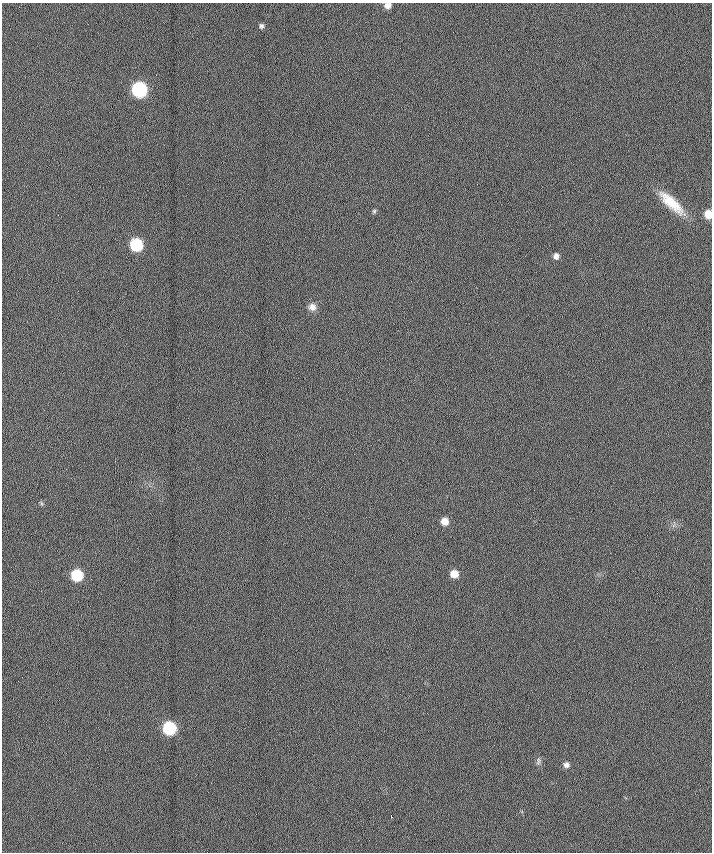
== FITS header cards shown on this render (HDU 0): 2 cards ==
NAXIS1  =                  710 /
NAXIS2  =                  850 /

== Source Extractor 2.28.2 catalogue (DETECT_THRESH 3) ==
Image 710 x 850 px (HDU 0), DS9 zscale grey, 1 PNG px = 1 image px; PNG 714 x 854 px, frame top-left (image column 1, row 850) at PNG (2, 3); no overlay
Background -0.041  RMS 10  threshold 30.4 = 3 sigma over >= 5 px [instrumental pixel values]
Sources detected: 17; all 17 listed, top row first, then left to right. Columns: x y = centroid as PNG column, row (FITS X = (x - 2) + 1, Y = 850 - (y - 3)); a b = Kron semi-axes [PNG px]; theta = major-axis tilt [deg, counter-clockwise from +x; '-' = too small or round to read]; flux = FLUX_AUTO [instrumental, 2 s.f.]
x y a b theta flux
387 5 7 6 - 4000
261 26 6 5 - 1600
139 89 9 8 - 110000
671 203 38 12 -43 20000
374 211 5 5 - 1000
708 214 7 6 - 9600
136 245 8 8 - 52000
556 256 8 7 - 2900
312 307 10 9 - 4300
41 503 8 3 -71 1100
444 521 8 7 - 7000
454 574 8 7 - 7800
77 575 8 7 - 36000
169 728 8 8 - 66000
538 761 11 5 79 1900
566 765 8 7 - 2800
391 816 3 2 - 1100
At the frame edge (FLAGS 8, measured only in part): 2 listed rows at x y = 387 5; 708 214